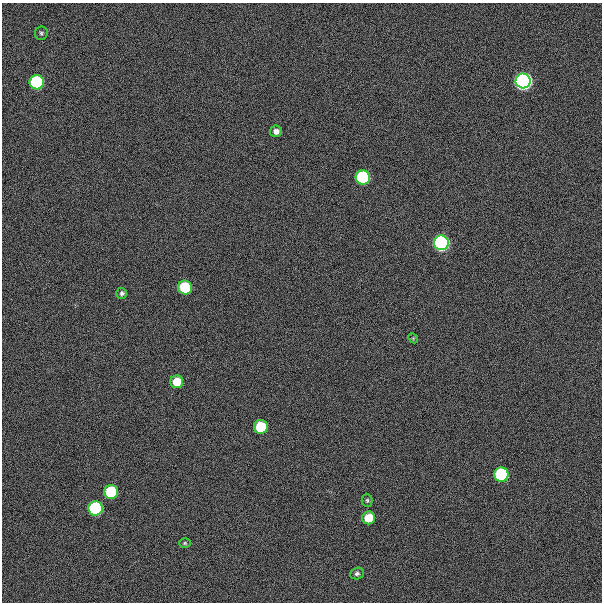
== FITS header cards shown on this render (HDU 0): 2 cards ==
NAXIS1  =                  600
NAXIS2  =                  600

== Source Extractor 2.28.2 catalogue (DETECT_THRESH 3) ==
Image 600 x 600 px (HDU 0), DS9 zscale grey, 1 PNG px = 1 image px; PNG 604 x 604 px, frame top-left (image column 1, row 600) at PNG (2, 3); each listed source drawn as its Kron ellipse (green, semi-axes under 4 px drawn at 4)
Background 300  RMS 19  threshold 57.8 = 3 sigma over >= 5 px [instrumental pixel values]
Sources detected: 18; all 18 listed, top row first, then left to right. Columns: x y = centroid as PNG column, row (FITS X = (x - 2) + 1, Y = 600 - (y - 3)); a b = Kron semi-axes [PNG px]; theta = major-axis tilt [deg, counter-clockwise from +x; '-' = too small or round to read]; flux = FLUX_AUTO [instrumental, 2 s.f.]
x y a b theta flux
41 33 6 6 - 2.3e+03
523 81 7 7 - 1.1e+06
37 82 7 7 - 2.1e+05
276 131 6 5 - 6.3e+03
363 177 7 7 - 2.1e+05
441 243 7 7 - 6.4e+05
185 287 7 7 - 9.0e+04
122 293 5 5 - 3.2e+03
413 338 5 4 - 1.6e+03
177 382 6 6 - 3.0e+04
261 427 7 7 - 7.6e+04
501 475 7 7 - 2.1e+05
111 492 7 7 - 1.0e+05
367 500 6 5 - 2.3e+03
96 508 7 7 - 2.2e+05
369 518 6 6 - 3.2e+04
185 543 6 5 - 1.7e+03
357 574 7 5 16 3.3e+03